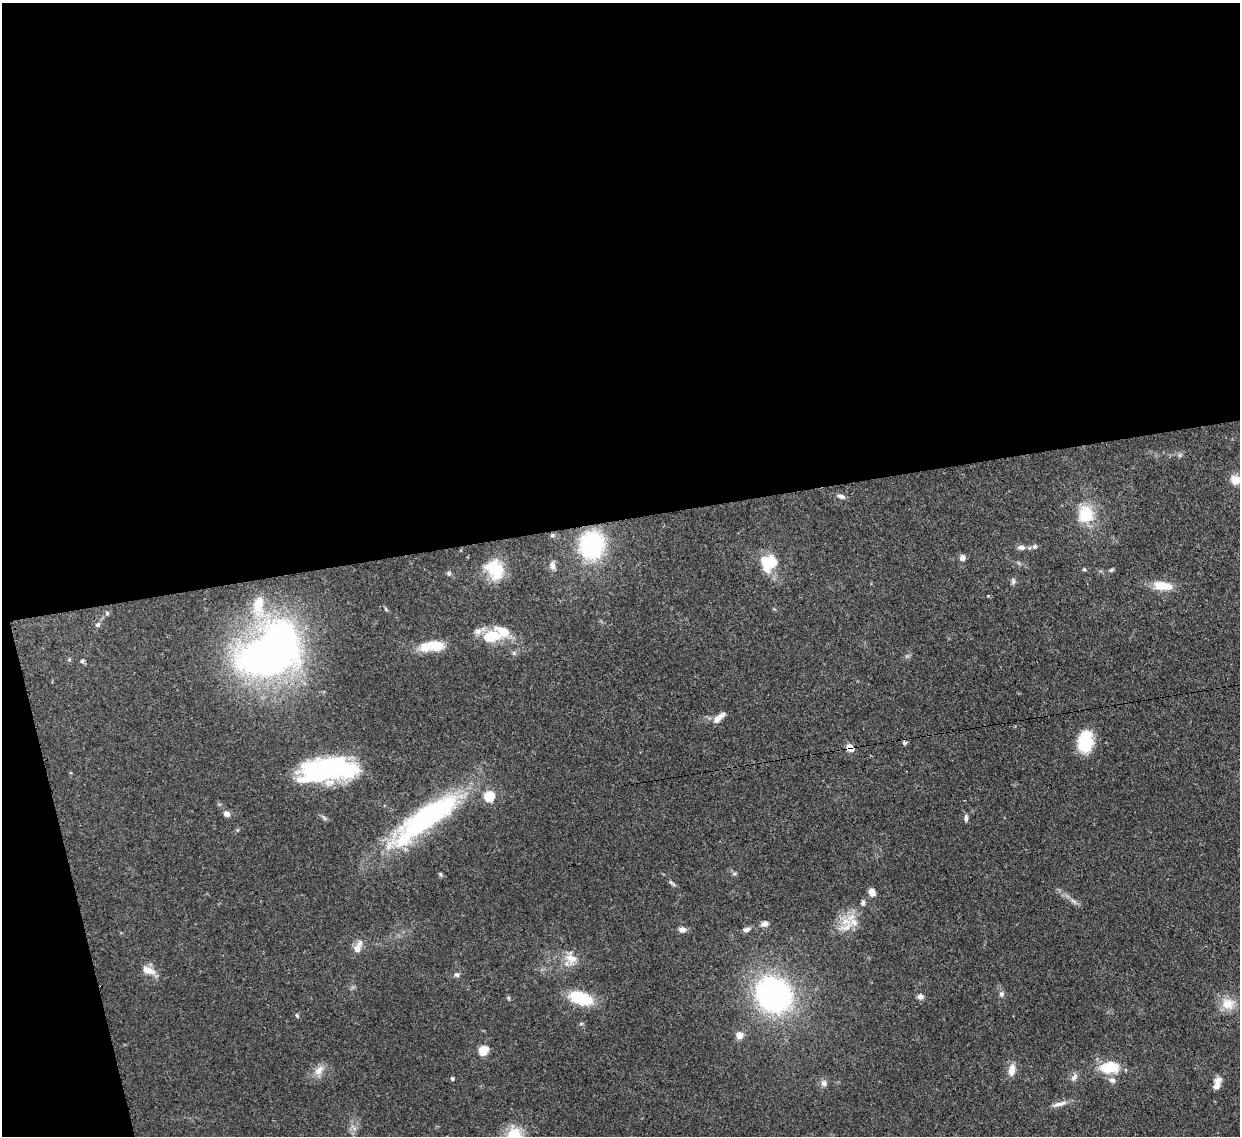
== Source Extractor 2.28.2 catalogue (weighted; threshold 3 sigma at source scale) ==
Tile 1 of 4 x 4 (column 1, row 1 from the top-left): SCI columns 75-1312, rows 3618-4751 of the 5105 x 5088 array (HDU 1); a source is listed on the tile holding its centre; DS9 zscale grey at full resolution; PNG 1242 x 1138 px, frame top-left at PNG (2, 3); no overlay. Shown black and unused: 48% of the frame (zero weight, under 3 of 4 exposures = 9% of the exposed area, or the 3 px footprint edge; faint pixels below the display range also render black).
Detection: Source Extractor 2.28.2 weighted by HDU 2 'WHT'; one run over the whole footprint, this tile lists its part. Background 0.146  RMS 0.0052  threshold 0.0234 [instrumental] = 3 sigma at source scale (4.5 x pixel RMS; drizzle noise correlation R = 1.50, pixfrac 1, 0.05/0.05 arcsec/px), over >= 5 px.
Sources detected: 75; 1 too faint to see at this stretch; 5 inside a brighter object's white glare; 1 cosmic-ray / hot-pixel residue — not listed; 6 inside a brighter listed object's ellipse — not listed separately; the other 62 listed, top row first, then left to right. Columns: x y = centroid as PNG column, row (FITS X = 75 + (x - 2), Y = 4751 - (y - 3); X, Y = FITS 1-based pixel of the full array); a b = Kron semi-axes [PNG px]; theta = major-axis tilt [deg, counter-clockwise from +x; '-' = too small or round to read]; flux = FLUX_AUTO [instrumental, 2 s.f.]
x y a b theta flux
1235 480 12 12 - 5
841 496 11 5 -17 1.9
1086 514 24 20 -81 16
592 545 24 22 77 57
1034 546 6 6 - 1.2
1021 547 10 6 -1 2.2
962 558 5 5 - 3.6
766 561 20 13 83 12
552 565 10 7 -82 2.3
1084 569 5 4 - 0.66
496 570 25 17 -74 17
1111 570 7 4 36 0.8
449 573 6 6 - 0.94
1013 581 9 5 83 1.2
1163 586 25 11 -9 9.6
988 596 4 4 - 0.52
258 606 31 16 81 17
386 609 7 3 -54 0.69
107 613 6 5 - 0.93
97 625 7 6 - 1.4
491 636 25 16 11 16
433 645 27 13 -7 12
266 657 45 26 6 270
82 661 5 5 - 0.91
719 718 18 7 43 4
1085 741 24 16 84 20
850 747 9 6 -47 4.7
330 768 59 23 -3 67
489 796 6 5 - 37
227 814 7 6 - 2.5
428 816 98 24 37 94
966 818 8 5 -90 1.5
671 882 7 5 -43 1
872 892 7 5 -72 5.1
863 902 8 5 -86 1.3
846 921 16 10 -2 7.5
764 924 10 7 29 2.3
682 929 8 7 - 2.5
746 929 10 6 17 1.8
357 948 12 10 79 3.7
571 958 19 14 -63 6.9
148 970 18 8 -22 5.4
457 975 6 6 - 1.3
1001 994 8 6 -89 1.5
773 995 34 29 -46 130
920 996 7 7 - 2
581 998 22 11 -17 24
1228 1004 17 15 -4 8.7
297 1016 7 4 -63 0.7
581 1024 6 3 19 0.65
740 1035 5 4 - 10
483 1050 5 5 - 27
1109 1067 19 11 2 18
319 1070 16 9 45 4.8
1011 1070 14 8 82 4.9
1074 1077 11 6 55 2.1
452 1078 4 4 - 0.96
1112 1080 9 8 - 2.3
824 1083 9 8 - 2.1
1217 1084 16 7 75 4.2
1059 1104 21 6 14 3.3
514 1135 24 19 55 15
Overlapping masked pixels (flux is a lower limit): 3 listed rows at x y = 850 747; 581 998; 1074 1077
Isophote crosses this tile's border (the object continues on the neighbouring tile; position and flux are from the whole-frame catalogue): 1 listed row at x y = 514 1135